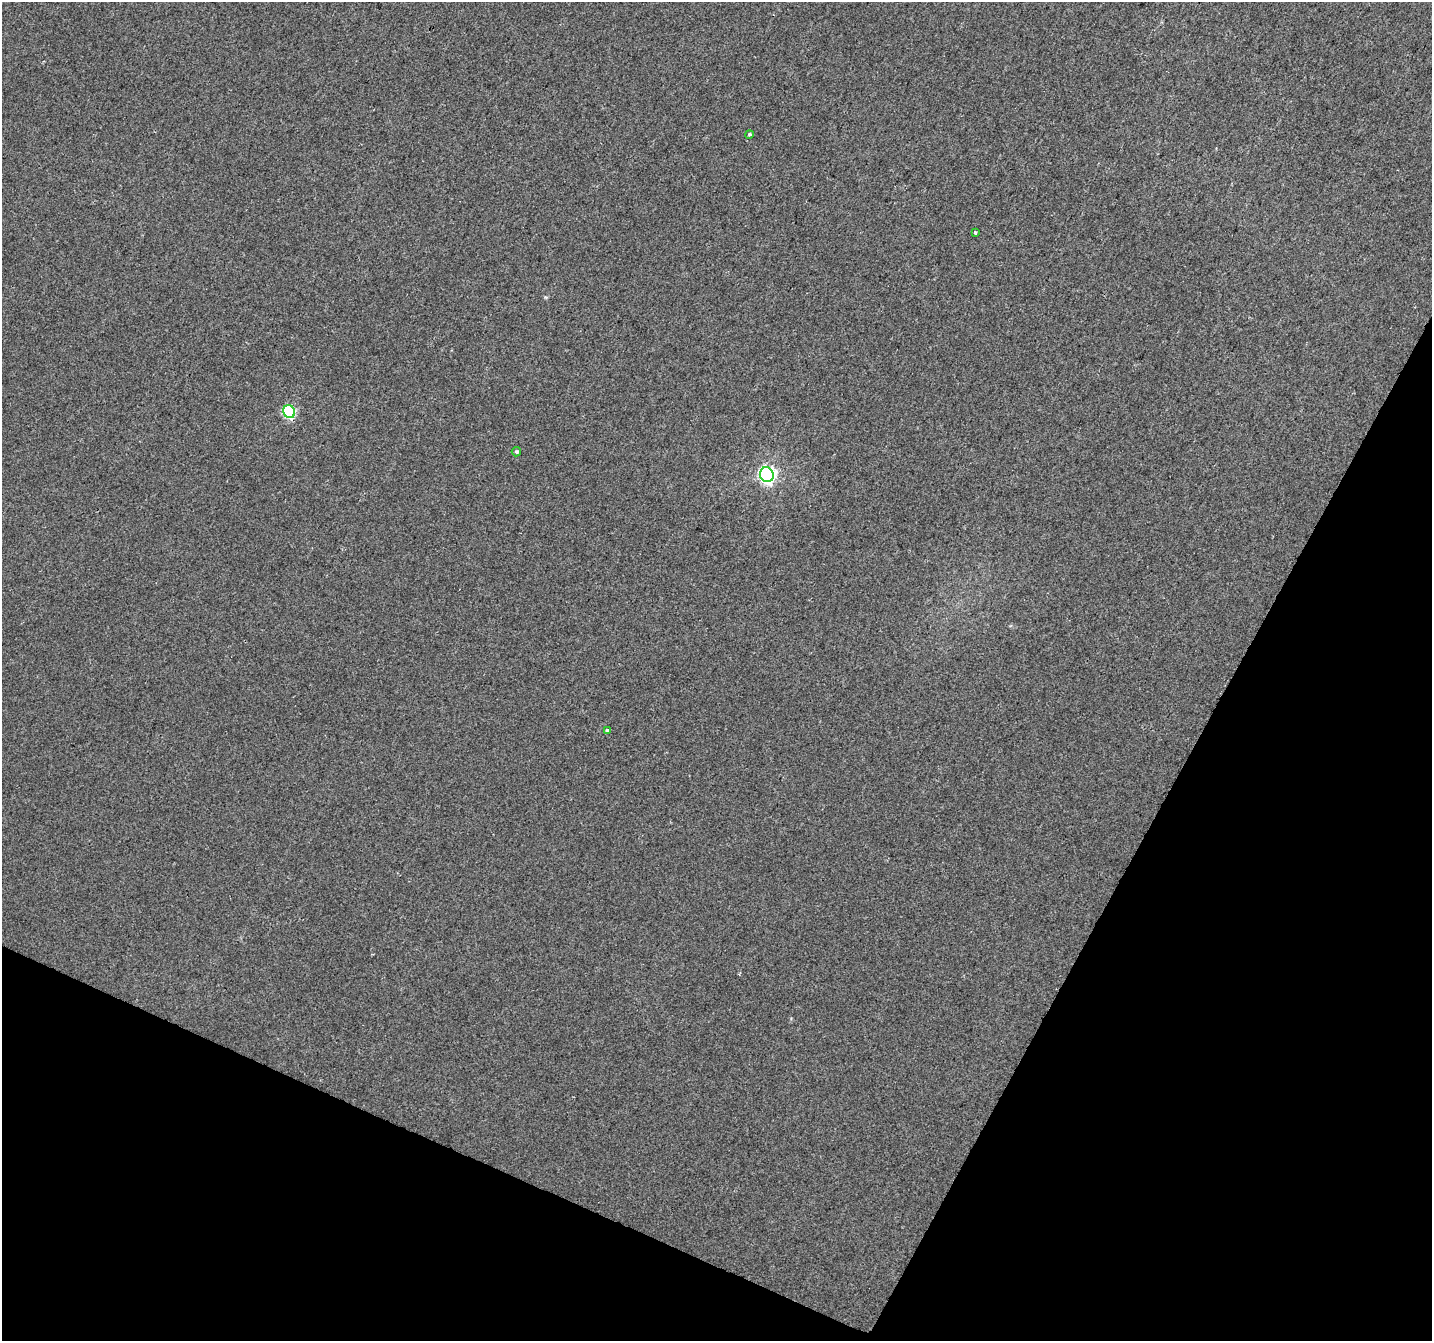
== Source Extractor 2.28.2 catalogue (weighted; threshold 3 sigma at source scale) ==
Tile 15 of 4 x 4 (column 3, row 4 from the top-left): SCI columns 2866-4295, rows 271-1609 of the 5729 x 5834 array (HDU 1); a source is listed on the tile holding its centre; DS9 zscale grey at full resolution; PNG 1434 x 1343 px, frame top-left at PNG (2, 2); each listed source drawn as its Kron ellipse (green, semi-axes under 4 px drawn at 4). Shown black and unused: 24% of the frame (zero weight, under 2 of 3 exposures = <1% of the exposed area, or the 3 px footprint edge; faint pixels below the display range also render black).
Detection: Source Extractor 2.28.2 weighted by HDU 2 'WHT'; one run over the whole footprint, this tile lists its part. Background 0.028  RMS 0.0094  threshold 0.0421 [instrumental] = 3 sigma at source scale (4.5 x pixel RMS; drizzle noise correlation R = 1.50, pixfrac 1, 0.0396/0.0396 arcsec/px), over >= 5 px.
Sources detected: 6; all 6 listed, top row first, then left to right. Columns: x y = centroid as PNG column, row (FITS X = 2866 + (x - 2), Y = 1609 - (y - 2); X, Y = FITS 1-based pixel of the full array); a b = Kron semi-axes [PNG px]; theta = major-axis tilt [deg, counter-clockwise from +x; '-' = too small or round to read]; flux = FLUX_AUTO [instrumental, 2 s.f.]
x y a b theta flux
749 134 4 4 - 1.4
975 233 3 3 - 5.5
289 412 7 5 -65 100
516 452 5 4 - 1.7
767 475 7 6 - 320
607 731 3 3 - 6.7